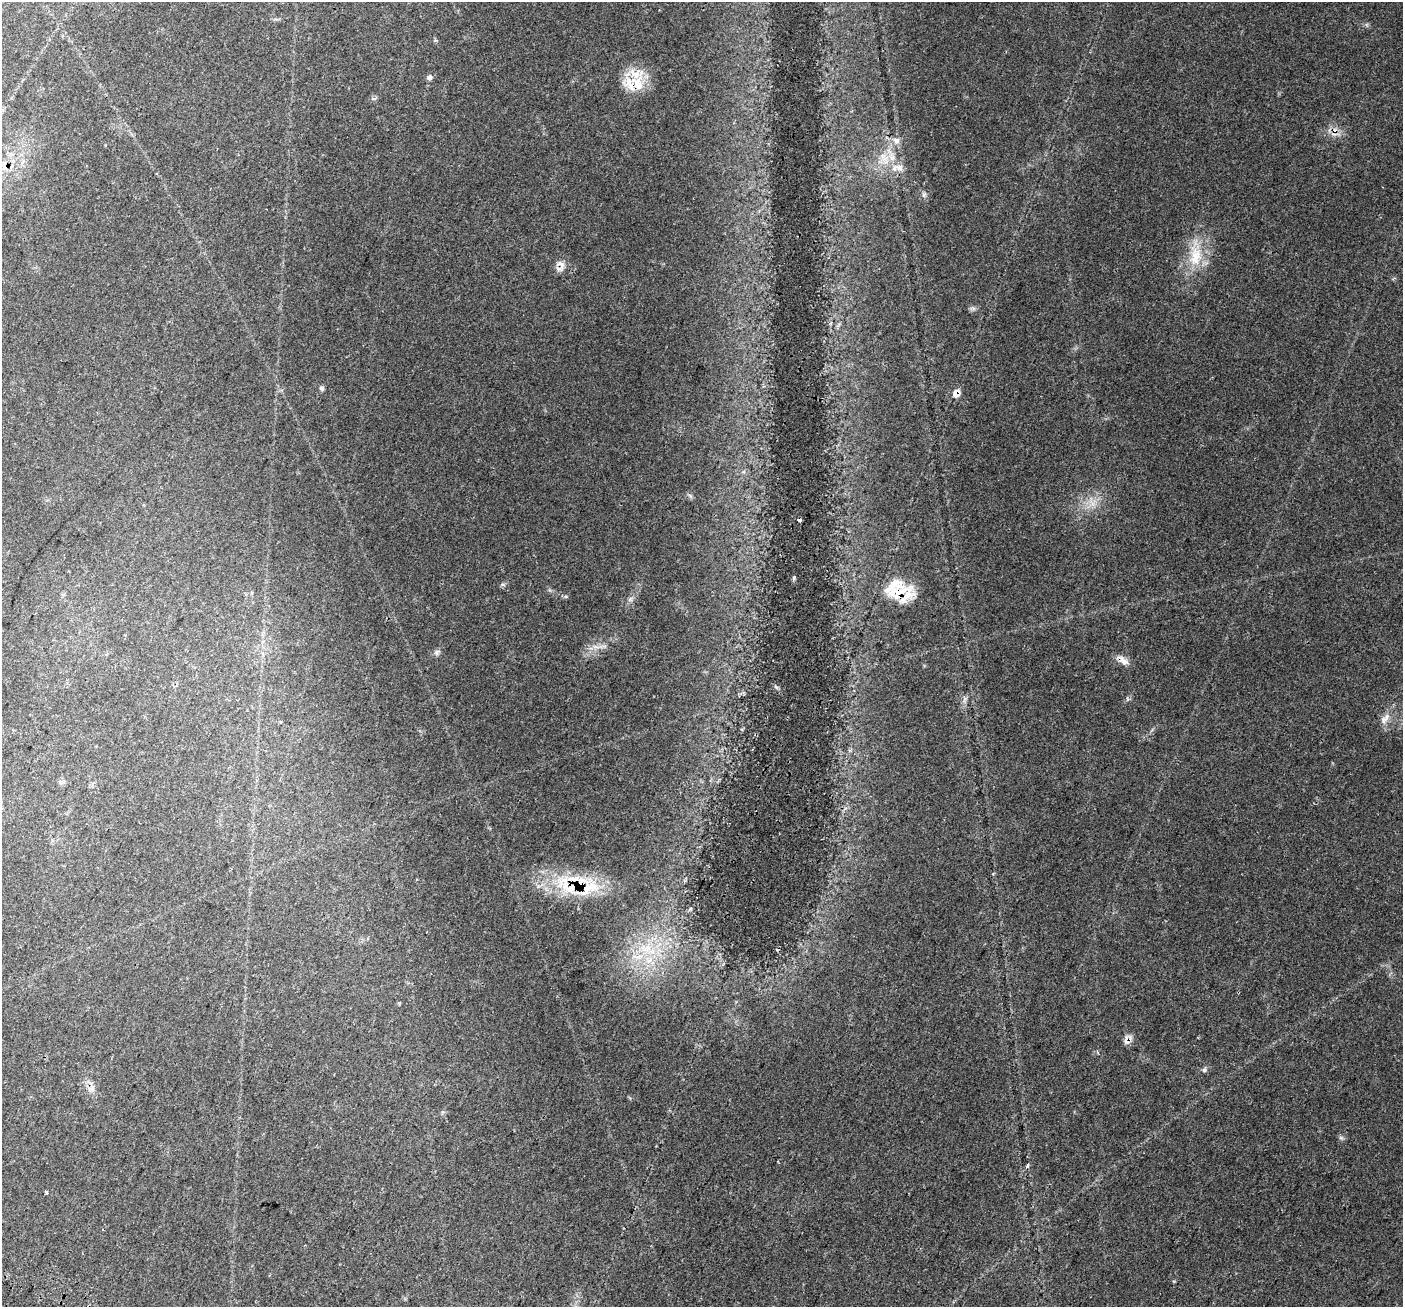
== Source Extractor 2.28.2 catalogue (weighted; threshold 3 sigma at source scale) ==
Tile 7 of 4 x 4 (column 3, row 2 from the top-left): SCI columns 2936-4336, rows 3020-4324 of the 5862 x 5975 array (HDU 1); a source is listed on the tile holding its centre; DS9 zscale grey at full resolution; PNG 1405 x 1309 px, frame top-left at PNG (2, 2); no overlay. Shown black and unused: <1% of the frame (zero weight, under 3 of 4 exposures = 9% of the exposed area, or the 3 px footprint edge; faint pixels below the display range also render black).
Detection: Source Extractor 2.28.2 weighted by HDU 2 'WHT'; one run over the whole footprint, this tile lists its part. Background 0.0437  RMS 0.0039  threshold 0.0176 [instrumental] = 3 sigma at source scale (4.5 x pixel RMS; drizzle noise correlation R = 1.50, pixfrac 1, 0.0396/0.0396 arcsec/px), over >= 5 px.
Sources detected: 37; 4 cosmic-ray / hot-pixel residue — not listed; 8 inside a brighter listed object's ellipse — not listed separately; the other 25 listed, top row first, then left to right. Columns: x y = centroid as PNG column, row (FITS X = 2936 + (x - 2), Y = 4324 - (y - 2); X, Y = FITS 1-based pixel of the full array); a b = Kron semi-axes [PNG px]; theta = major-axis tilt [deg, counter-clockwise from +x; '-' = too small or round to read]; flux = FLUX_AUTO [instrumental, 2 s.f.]
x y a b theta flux
429 77 7 7 - 1.2
637 84 27 20 -38 12
896 140 10 8 -13 2.2
884 159 14 8 27 4.2
899 167 11 8 -40 2.7
924 195 9 5 64 0.94
1195 256 31 17 78 13
560 266 16 10 78 2.7
322 388 6 5 - 0.92
956 393 9 8 - 3.1
898 592 46 17 23 12
630 599 7 4 89 0.87
596 647 13 4 -10 1.6
436 652 8 6 90 1
1123 660 19 7 -34 2.6
776 687 6 4 -19 0.5
964 699 9 4 85 0.98
1385 719 20 8 51 3.1
565 883 30 25 -62 17
646 949 19 11 32 8
649 960 11 9 13 3.8
1204 1070 6 5 - 0.81
91 1089 13 6 31 1.6
1027 1166 6 4 69 0.71
46 1192 4 3 - 1.8
Overlapping masked pixels (flux is a lower limit): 5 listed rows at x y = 637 84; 560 266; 956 393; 898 592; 1123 660
Unlisted compact peaks at least as high as the median listed source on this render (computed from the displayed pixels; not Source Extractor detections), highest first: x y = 794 577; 1341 1138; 1174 1281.